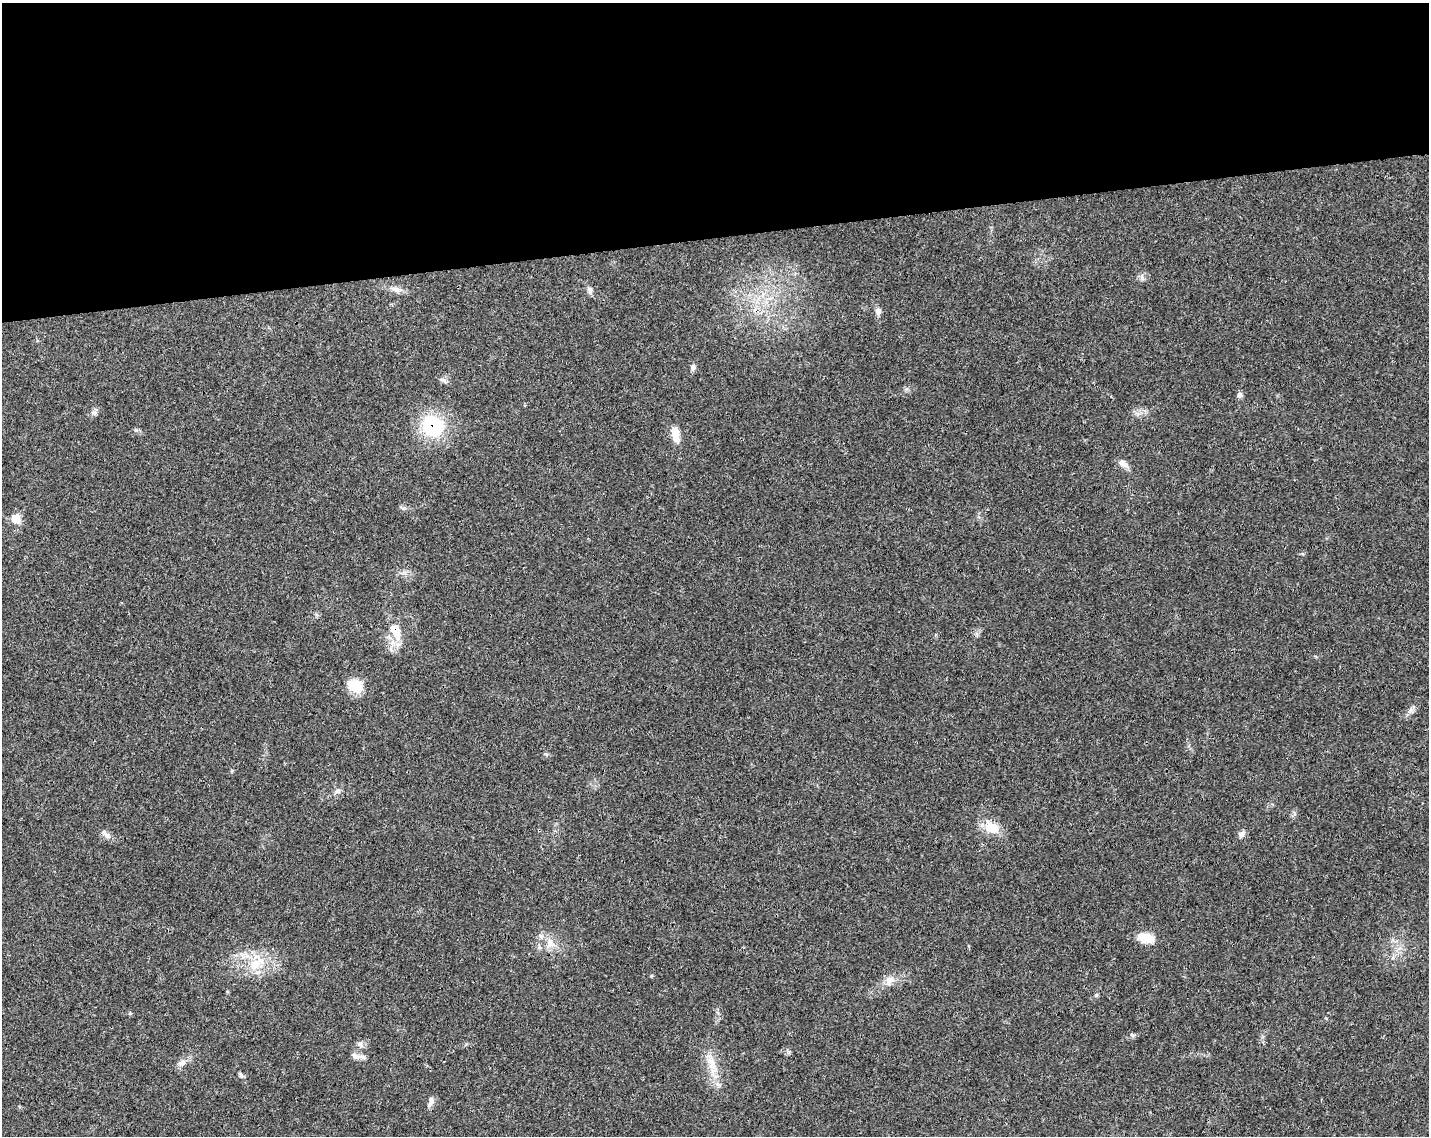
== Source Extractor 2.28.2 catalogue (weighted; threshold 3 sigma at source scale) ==
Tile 2 of 3 x 4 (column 2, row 1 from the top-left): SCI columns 1483-2909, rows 3459-4592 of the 4348 x 4649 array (HDU 1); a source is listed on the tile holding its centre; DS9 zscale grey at full resolution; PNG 1431 x 1138 px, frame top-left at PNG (2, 3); no overlay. Shown black and unused: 21% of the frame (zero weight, under 3 of 4 exposures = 5% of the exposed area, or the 3 px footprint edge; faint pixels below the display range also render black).
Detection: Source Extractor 2.28.2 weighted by HDU 2 'WHT'; one run over the whole footprint, this tile lists its part. Background 0.025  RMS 0.0029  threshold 0.013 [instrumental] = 3 sigma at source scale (4.5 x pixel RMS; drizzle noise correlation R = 1.50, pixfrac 1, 0.0396/0.0396 arcsec/px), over >= 5 px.
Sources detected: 31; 1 inside a brighter listed object's ellipse — not listed separately; the other 30 listed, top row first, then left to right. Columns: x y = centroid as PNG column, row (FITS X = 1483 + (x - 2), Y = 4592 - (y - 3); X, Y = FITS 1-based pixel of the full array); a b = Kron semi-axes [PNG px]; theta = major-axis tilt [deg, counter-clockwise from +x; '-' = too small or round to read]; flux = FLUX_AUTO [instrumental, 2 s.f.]
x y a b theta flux
1142 277 10 5 89 0.86
397 289 18 5 -9 1.7
590 290 11 6 -81 0.9
878 311 9 8 - 1.2
693 367 8 6 81 0.89
443 380 11 4 -20 0.82
1240 395 8 7 - 0.78
94 413 9 4 8 0.71
432 426 21 20 - 21
675 435 20 9 -77 3.4
1123 464 14 8 -35 1.9
16 519 12 11 - 3.1
395 631 22 11 -65 5.8
355 686 20 14 -34 5.8
338 791 8 8 - 1
992 828 18 13 -32 5.7
106 834 17 6 -44 1.5
1241 834 9 7 50 1.1
1146 938 20 11 -13 4.8
550 943 16 9 -59 2.9
255 964 23 15 40 7.4
889 980 13 11 57 2.3
1096 995 5 5 - 0.43
1132 1035 7 4 -44 0.5
360 1044 10 6 -40 1
355 1055 13 7 -21 1.2
182 1062 12 8 32 1.7
711 1062 16 9 -75 3.4
241 1075 8 5 -53 0.61
431 1101 14 7 76 1.3
Overlapping masked pixels (flux is a lower limit): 2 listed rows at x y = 432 426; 395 631
Unlisted compact peaks at least as high as the median listed source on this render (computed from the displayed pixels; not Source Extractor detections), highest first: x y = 136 430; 1411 710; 651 976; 404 508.